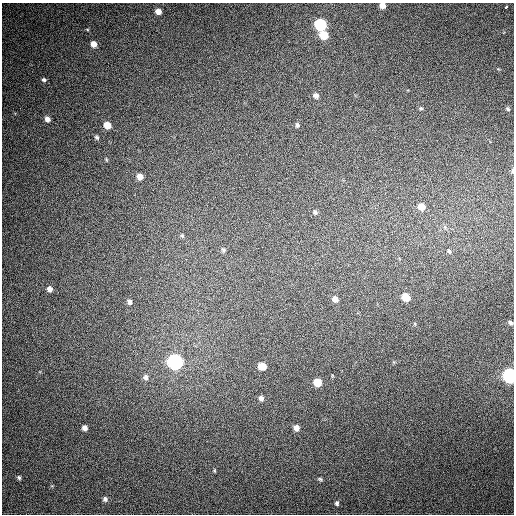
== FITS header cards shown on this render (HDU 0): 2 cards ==
NAXIS1  =                  512
NAXIS2  =                  512

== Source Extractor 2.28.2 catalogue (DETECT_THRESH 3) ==
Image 512 x 512 px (HDU 0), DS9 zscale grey, 1 PNG px = 1 image px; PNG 516 x 516 px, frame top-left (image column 1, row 512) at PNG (2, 3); no overlay
Background 437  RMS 12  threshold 35.5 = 3 sigma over >= 5 px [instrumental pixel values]
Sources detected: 41; all 41 listed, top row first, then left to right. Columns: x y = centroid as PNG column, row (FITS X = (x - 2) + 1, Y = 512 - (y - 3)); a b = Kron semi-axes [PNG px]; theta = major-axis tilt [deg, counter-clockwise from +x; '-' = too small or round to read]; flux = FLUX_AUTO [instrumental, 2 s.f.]
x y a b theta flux
382 5 5 5 - 6600
506 7 3 3 - 4500
158 11 6 5 - 5100
320 24 7 6 - 84000
324 35 7 6 - 19000
94 44 6 5 - 5500
44 80 6 5 - 1700
316 95 7 6 - 3300
421 108 6 4 -2 1100
508 109 7 4 -28 1200
47 119 6 5 - 3800
107 125 6 6 - 9900
297 125 7 5 -81 1700
97 137 6 5 - 1500
106 160 4 4 - 810
512 171 6 3 86 1300
140 177 6 6 - 5600
421 207 7 6 - 7800
315 212 7 6 - 1900
445 227 6 4 73 1400
182 236 6 4 -67 1100
223 250 7 4 -62 1400
449 251 7 5 -61 1700
50 289 6 6 - 3900
406 297 6 5 - 15000
335 299 6 5 - 4600
129 302 6 5 - 2500
510 323 6 4 -58 2000
175 362 7 7 - 240000
262 366 7 6 - 8800
510 376 7 6 - 230000
146 377 8 7 - 3400
317 382 6 6 - 16000
261 398 6 6 - 2700
84 428 6 5 - 3600
296 428 7 6 - 4700
214 470 6 3 -72 750
19 478 6 4 -73 1200
320 479 6 5 - 1300
105 499 6 6 - 2400
337 503 5 5 - 1400
At the frame edge (FLAGS 8, measured only in part): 3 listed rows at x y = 382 5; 512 171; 510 376